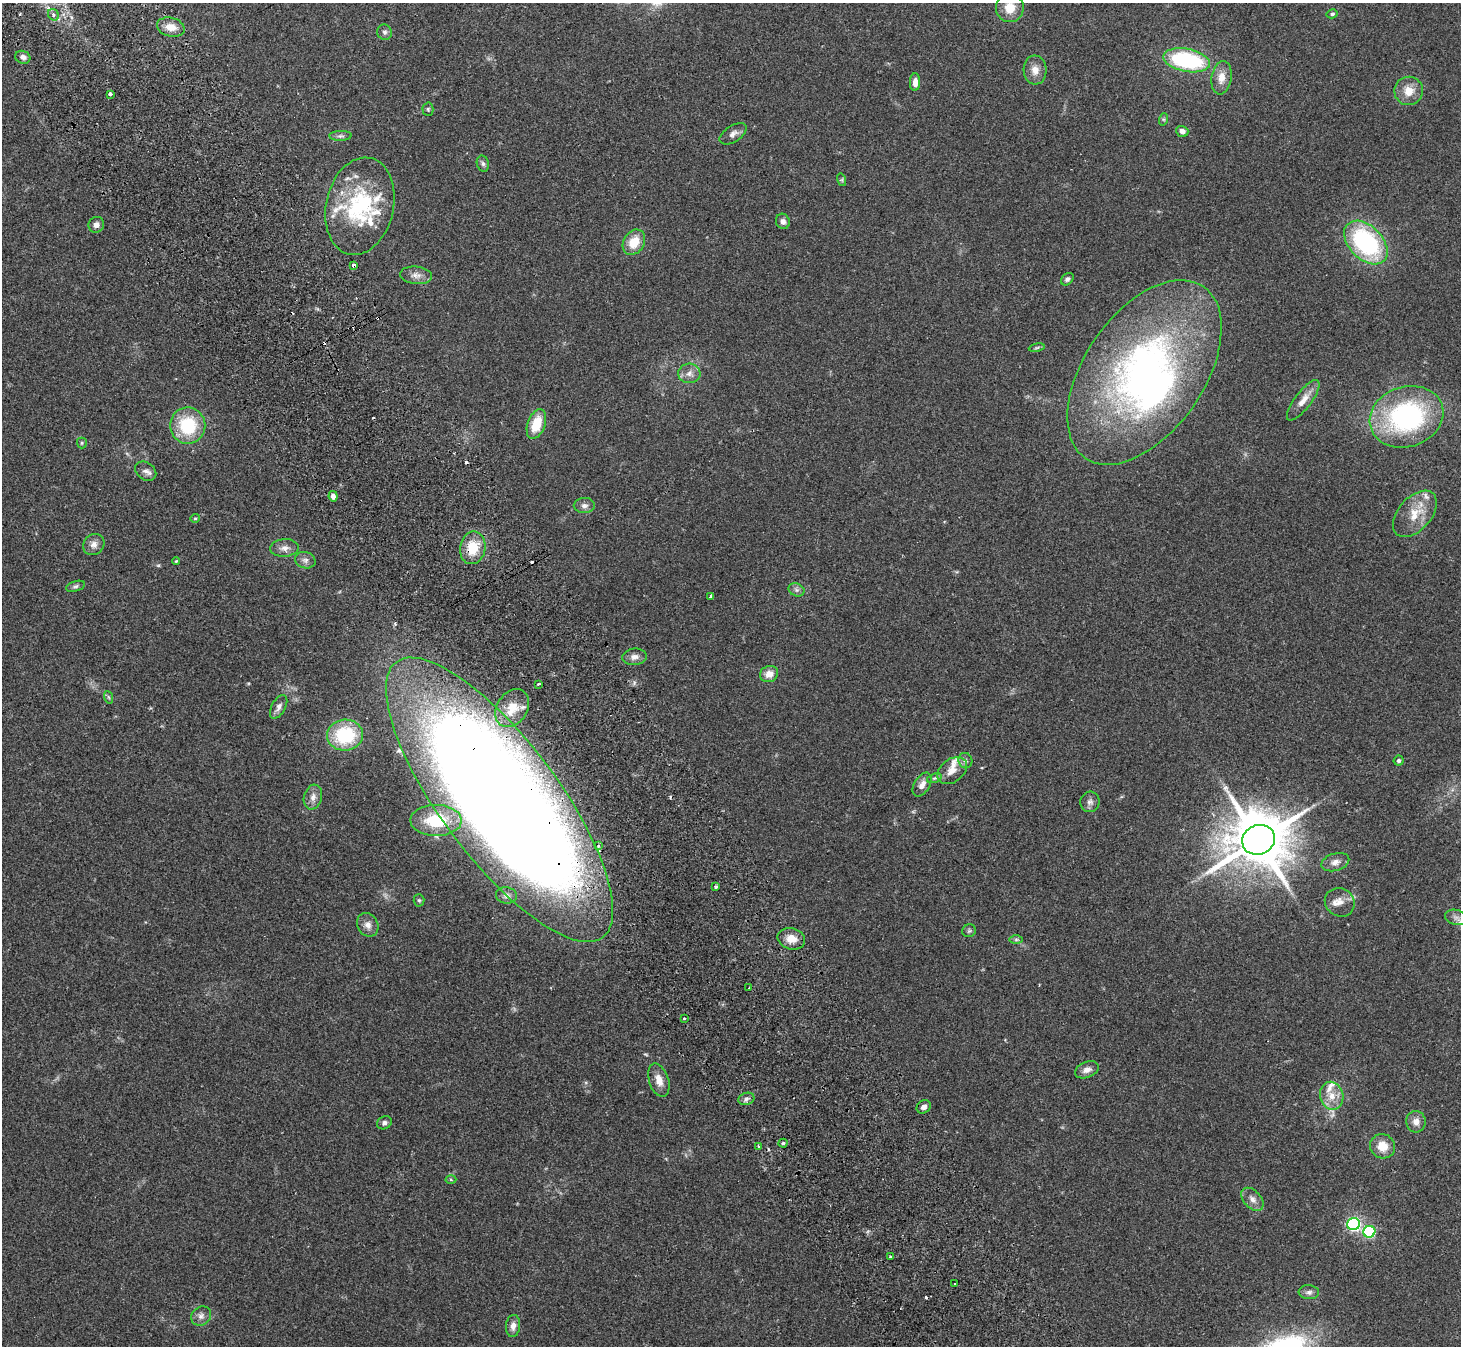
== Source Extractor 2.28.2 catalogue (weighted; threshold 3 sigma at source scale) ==
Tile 11 of 4 x 4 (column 3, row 3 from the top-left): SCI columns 2971-4429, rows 1541-2884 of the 5943 x 5903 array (HDU 1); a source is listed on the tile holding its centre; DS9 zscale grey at full resolution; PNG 1463 x 1348 px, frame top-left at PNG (2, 3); each listed source drawn as its Kron ellipse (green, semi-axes under 4 px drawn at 4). Shown black and unused: <1% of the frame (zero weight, under 2 of 3 exposures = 3% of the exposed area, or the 3 px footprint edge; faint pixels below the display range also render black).
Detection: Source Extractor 2.28.2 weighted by HDU 2 'WHT'; one run over the whole footprint, this tile lists its part. Background 0.109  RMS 0.0092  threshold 0.0413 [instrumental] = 3 sigma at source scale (4.5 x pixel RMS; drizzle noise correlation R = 1.50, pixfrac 1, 0.05/0.05 arcsec/px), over >= 5 px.
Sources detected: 117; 1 too faint to see at this stretch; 1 inside a brighter object's white glare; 9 cosmic-ray / hot-pixel residue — neither listed nor drawn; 9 inside a brighter listed object's ellipse — not listed separately; the other 97 listed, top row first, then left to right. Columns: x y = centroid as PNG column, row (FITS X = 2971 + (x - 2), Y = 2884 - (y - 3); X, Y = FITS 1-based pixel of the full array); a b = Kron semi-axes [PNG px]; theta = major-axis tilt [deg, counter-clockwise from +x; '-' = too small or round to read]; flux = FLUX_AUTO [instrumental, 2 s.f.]
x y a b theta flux
1010 8 14 14 - 16
1332 14 5 4 - 1.9
53 15 6 5 - 2.3
171 27 14 9 -15 10
385 32 8 7 - 2.5
23 57 8 6 -21 3.2
1187 60 23 11 -11 100
1035 70 14 11 -86 8.4
1221 78 17 10 81 10
915 82 9 5 88 7.2
1409 91 14 14 - 12
110 94 4 3 - 3.9
428 109 7 5 -89 1.5
1164 119 6 4 72 1.4
1182 131 6 5 - 4.6
733 134 15 8 33 4.8
340 136 11 5 2 2.7
483 164 8 6 -74 2.4
842 180 6 4 -73 1.2
360 206 49 34 77 90
783 221 8 7 - 3.3
96 225 8 7 - 4.1
634 242 13 10 58 17
1366 243 26 16 -45 120
353 265 3 3 - 4.5
416 275 16 9 -6 6
1067 279 7 5 44 2.5
1037 348 8 4 10 1.5
1144 372 104 60 55 390
689 373 11 10 - 5.7
1303 400 24 8 53 10
1407 417 37 30 18 150
536 424 15 8 69 23
188 426 18 17 - 46
82 443 5 5 - 1.2
146 471 11 8 -36 4.4
333 496 5 4 - 5.4
584 506 11 7 1 3.8
1415 514 27 16 48 21
195 518 5 4 - 0.98
94 544 11 10 - 5.5
284 548 14 8 5 5.9
473 548 16 12 79 23
305 560 10 8 -16 3.9
176 561 4 3 - 0.69
75 586 10 5 17 2.2
796 590 8 6 -21 2.7
711 597 4 3 - 1.8
634 657 12 8 7 5.4
769 674 9 8 - 8.8
538 684 3 3 - 1.2
108 697 6 4 -70 1.4
279 707 13 7 61 4.5
512 708 20 15 56 19
345 735 18 15 6 53
965 761 8 7 - 2.6
1399 761 5 5 - 2.2
952 771 16 11 37 9.3
934 778 7 4 19 1.7
922 785 13 7 58 6.7
313 797 13 9 74 6
500 800 172 59 -53 2800
1090 802 10 9 - 4.1
436 820 25 15 -1 26
1259 840 17 14 22 6600
598 846 4 3 - 2.1
1335 862 14 8 17 5.6
715 887 3 3 - 2.7
506 895 10 8 -7 4.9
419 900 6 5 - 1.5
1340 902 15 14 - 8.7
1456 917 11 7 -14 4
368 925 12 10 -58 5.9
969 931 7 6 - 1.8
791 939 14 10 -14 10
1016 939 7 4 0 1.6
749 988 4 3 - 3.4
684 1018 3 3 - 2.1
1087 1070 12 8 22 5
659 1080 17 9 -72 9.5
1332 1096 14 11 -76 12
746 1099 8 6 18 2.9
924 1107 7 6 - 3.7
1416 1122 10 9 - 6.5
384 1123 8 6 28 2.6
783 1143 4 4 - 1.3
759 1146 3 2 - 1.2
1382 1146 12 12 - 13
451 1180 5 3 - 1
1252 1199 13 8 -47 5.9
1353 1224 6 6 - 190
1369 1232 6 5 - 100
890 1256 3 2 - 0.72
955 1284 3 3 - 3.8
1309 1292 10 7 -5 3.3
201 1316 10 9 - 4.8
513 1326 11 7 85 5.3
Overlapping masked pixels (flux is a lower limit): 3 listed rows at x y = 353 265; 473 548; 500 800